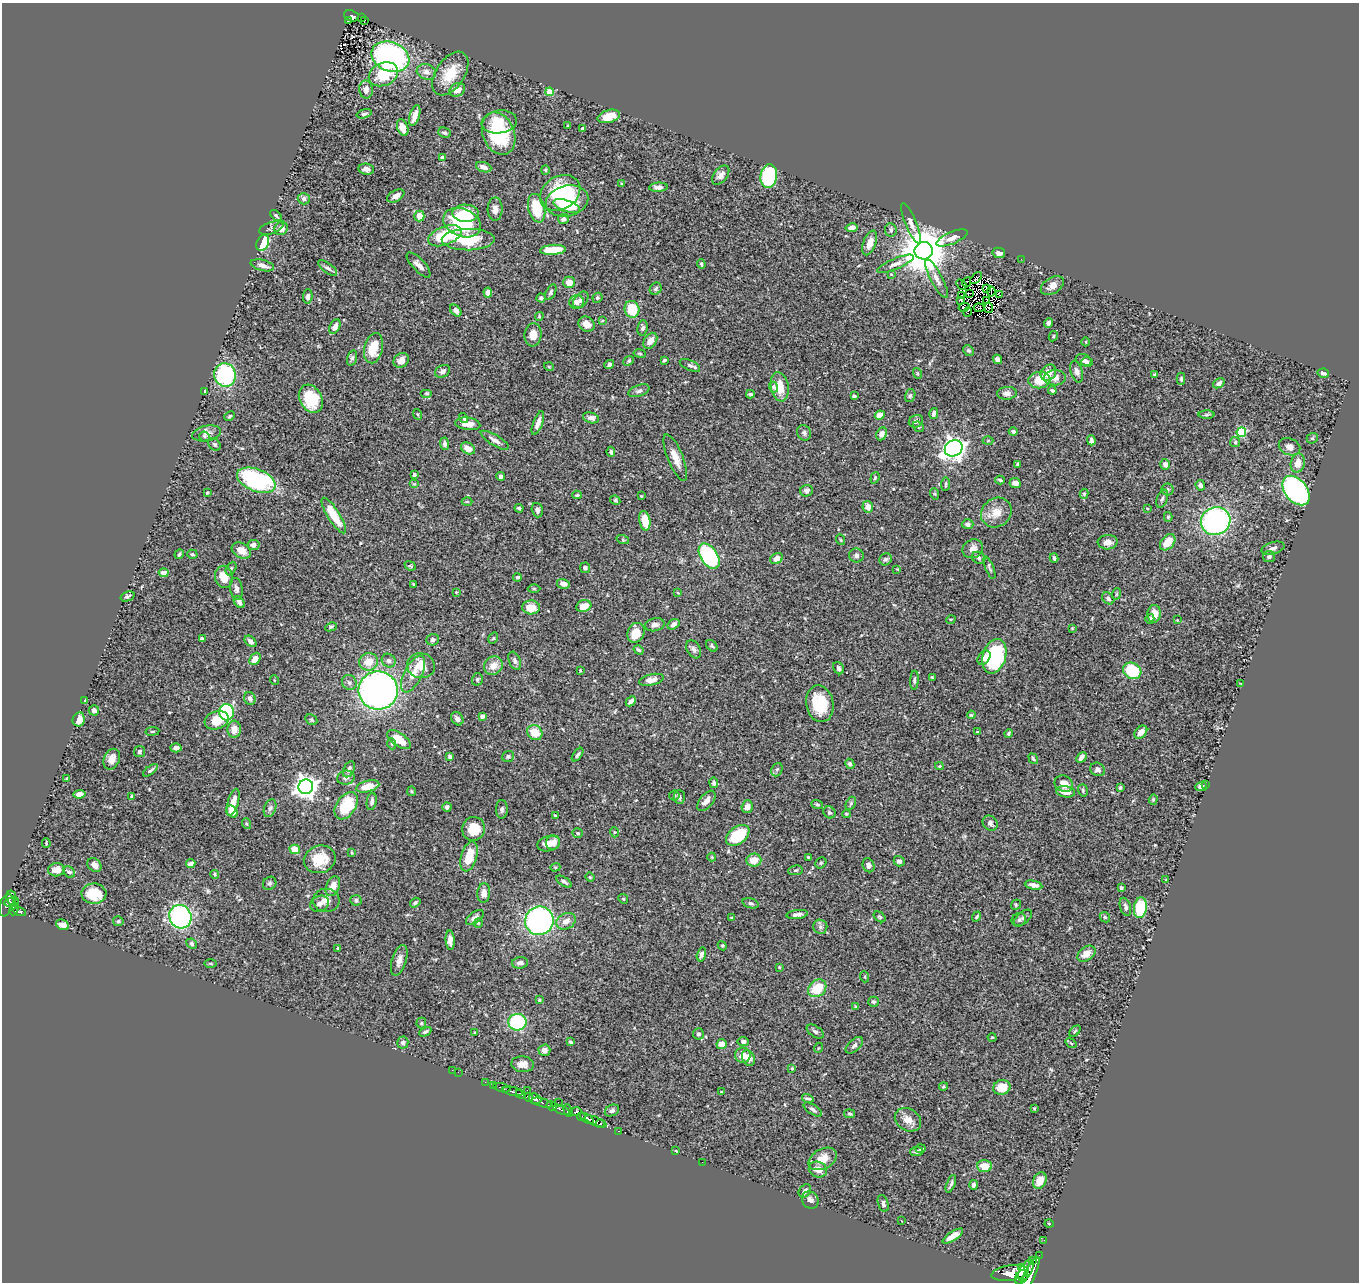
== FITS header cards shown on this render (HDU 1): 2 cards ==
NAXIS1  =                 1357
NAXIS2  =                 1280

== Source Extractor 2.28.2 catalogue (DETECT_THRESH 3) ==
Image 1357 x 1280 px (HDU 1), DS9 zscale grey, 1 PNG px = 1 image px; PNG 1361 x 1284 px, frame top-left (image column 1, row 1280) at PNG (2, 3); each listed source drawn as its Kron ellipse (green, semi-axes under 4 px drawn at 4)
Background 0.506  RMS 0.024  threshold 0.0718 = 3 sigma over >= 5 px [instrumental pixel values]
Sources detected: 486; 1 with non-positive FLUX_AUTO (blend fragments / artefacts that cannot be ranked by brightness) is neither listed nor drawn; the other 485 listed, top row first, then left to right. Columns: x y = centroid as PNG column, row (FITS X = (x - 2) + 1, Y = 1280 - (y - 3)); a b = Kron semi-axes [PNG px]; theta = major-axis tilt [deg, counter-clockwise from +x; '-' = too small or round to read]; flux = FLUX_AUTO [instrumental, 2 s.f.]
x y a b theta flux
352 16 8 5 -21 94
361 18 2 2 - 2.8
348 20 3 2 - 14
364 21 3 2 - 0.78
390 57 19 14 -22 330
426 72 10 7 -18 8.6
450 73 24 14 56 41
383 74 15 11 25 62
366 89 9 6 -86 9.5
457 90 8 6 31 14
549 92 4 4 - 42
364 114 8 4 15 3.9
415 116 11 5 72 12
609 116 11 6 15 25
499 122 18 11 9 28
568 126 3 3 - 1.7
403 128 9 5 -71 14
582 129 4 3 - 5.5
444 133 6 5 - 3.2
499 134 22 16 -67 98
442 157 4 3 - 4.3
484 167 8 5 -19 9
366 169 8 5 -7 7.1
545 170 5 4 - 1.9
721 175 11 6 51 8.2
769 176 11 8 83 150
622 184 4 3 - 1.4
658 187 9 4 5 6.8
560 193 21 16 30 84
396 196 9 5 30 8.3
304 199 6 5 - 6
567 201 21 15 14 92
567 206 14 5 -20 30
537 208 14 8 -76 55
495 209 11 7 89 8.8
465 213 13 8 -1 31
276 216 7 4 -44 2.8
419 216 5 5 - 17
563 219 5 5 - 4.1
462 223 19 14 -22 110
911 223 21 5 -68 8.9
271 228 12 6 18 4.8
281 228 7 6 - 11
852 228 6 4 10 8.3
891 230 7 6 - 4.4
445 236 17 9 20 65
952 238 17 6 23 9.2
468 240 26 11 1 69
263 243 8 6 64 55
870 243 13 6 70 14
553 250 13 5 4 40
924 251 9 8 - 7300
999 253 6 5 - 7.3
1021 259 2 2 - 42
701 264 5 3 - 2.3
896 264 20 5 23 9.1
262 265 12 5 -14 11
419 265 16 6 -47 8.7
328 268 11 5 -36 4.5
891 274 4 4 - 1.3
976 278 7 2 47 2.6
937 279 21 6 -62 11
569 282 6 6 - 16
967 282 5 2 - 0.57
961 285 6 2 -49 0.85
1052 286 13 8 32 10
986 288 3 2 - 1.4
656 289 6 5 - 3.7
991 291 5 2 - 1.4
551 292 8 4 63 3.1
488 293 5 4 - 6.7
970 293 3 2 - 1.2
999 294 3 2 - 1.4
308 296 7 4 86 5.6
962 296 3 2 - 1.7
541 298 4 4 - 5
597 298 5 4 - 2.7
581 300 9 6 51 6.5
961 300 3 3 - 0.81
987 301 4 2 - 1.2
576 302 7 6 - 11
964 307 6 3 12 1.4
979 308 5 2 - 0.61
989 308 5 3 - 1.9
632 309 8 7 - 49
456 311 7 4 -45 5.8
968 312 5 3 - 2.8
539 316 4 4 - 1.5
602 321 4 3 - 1.9
1048 323 5 4 - 4.8
586 324 8 7 - 12
335 327 8 5 63 9.2
642 328 8 5 83 4.4
533 335 11 8 84 14
1053 336 5 4 - 1.7
650 341 9 6 56 13
1086 342 4 3 - 1.3
373 348 15 9 78 40
968 351 6 5 - 3
640 353 6 3 -10 1.8
352 358 8 5 74 3.5
997 359 5 4 - 6.6
401 360 8 7 - 9.4
664 360 4 3 - 2.6
1083 360 8 5 -19 6.1
629 361 6 4 41 2.3
1087 362 6 4 4 4.3
609 364 5 4 - 3.8
690 365 11 5 -26 4.9
549 367 5 3 - 1.3
443 371 8 5 29 4.9
1077 372 11 6 -73 6.2
917 373 5 3 - 1.7
1048 373 9 7 49 18
1323 373 6 4 -10 5.2
1154 374 4 3 - 1.6
225 375 12 10 -74 150
1055 378 11 7 2 9.7
1181 379 6 4 -89 2.7
1039 380 11 8 7 30
1219 383 6 4 37 4.2
773 387 5 4 - 2.9
780 387 15 9 -80 24
205 391 3 2 - 2
639 391 11 5 20 5.1
1052 391 4 3 - 3
426 393 6 4 0 2.3
1007 393 10 6 4 7.3
750 394 4 3 - 2.8
854 396 4 3 - 2.9
910 396 7 5 74 3.3
311 399 15 11 -61 58
934 413 5 3 - 3.8
417 414 5 3 - 1.5
880 415 5 4 - 16
1206 415 8 4 1 2.5
230 416 5 3 - 2.2
464 418 5 3 - 2.3
591 418 8 5 -15 6.8
916 421 7 6 - 5.6
538 423 12 4 69 9.7
468 424 12 6 -7 17
918 427 6 5 - 2.2
1013 431 4 3 - 4.5
1241 432 5 4 - 99
207 433 14 7 11 9.1
804 433 8 6 -64 4.2
882 434 7 5 66 7.7
204 436 5 5 - 2.2
1312 438 6 5 - 2.3
495 440 16 5 -31 8.1
1091 440 5 3 - 5.9
988 441 5 3 - 1.6
1235 442 5 5 - 2.5
214 444 7 5 -44 3.2
445 444 6 4 -88 5.1
1290 447 11 8 -22 9.4
468 448 7 5 -29 17
954 448 9 8 - 1100
611 452 5 4 - 3.8
675 458 25 7 -68 20
1298 463 9 7 77 15
1017 464 3 2 - 1.8
1165 464 5 5 - 7.3
414 475 3 3 - 2.4
501 477 4 4 - 5.6
875 478 6 4 70 2
256 480 20 11 -21 180
1000 480 5 3 - 2.8
1015 483 6 5 - 7.1
414 484 5 4 - 1.8
946 484 7 3 85 2
1200 485 5 4 - 4.2
1167 489 6 6 - 3.4
807 491 6 5 - 3.7
1296 491 17 11 -50 240
207 493 3 3 - 1.8
935 494 6 3 -71 1.8
1084 494 5 4 - 2.4
577 495 5 3 - 2.1
641 496 4 3 - 1.5
1162 499 9 5 69 4.4
615 500 5 4 - 2.2
467 501 5 3 - 1.9
868 507 6 5 - 12
519 508 4 3 - 2.5
1147 508 3 3 - 1.7
537 510 7 5 -73 4.8
996 513 16 14 40 22
334 516 21 6 -58 38
1168 517 5 4 - 2
645 521 10 5 -79 30
1216 521 15 13 19 310
967 524 6 5 - 5.9
623 540 6 4 -19 2.4
841 540 5 3 - 1.6
1108 542 10 7 2 9.8
1168 542 9 6 48 25
253 545 6 5 - 6.3
1273 548 12 6 15 6.4
973 549 10 9 - 10
241 550 10 7 -30 15
179 554 5 3 - 2.7
192 554 5 4 - 2.6
856 555 7 7 - 4.4
709 556 14 8 -56 230
1269 556 6 5 - 4.2
777 558 7 5 29 11
979 558 7 5 -32 3.6
1054 558 5 3 - 2.7
885 559 6 5 - 3.5
410 566 6 4 -23 2.2
231 568 7 4 63 2.8
585 568 5 5 - 5.3
989 568 12 3 -68 3.1
897 569 4 4 - 1.3
164 573 5 4 - 8
224 577 11 9 -80 24
517 577 4 4 - 3.9
414 584 3 3 - 1.9
563 584 6 5 - 7.3
236 589 11 6 -80 5.8
534 589 6 4 0 2.1
456 592 4 3 - 1.3
678 593 4 2 - 1.2
1116 594 6 3 71 1.6
127 596 7 4 20 3.8
1108 598 7 5 -44 4.5
239 602 6 4 -52 5.9
584 606 8 5 19 18
531 607 9 7 2 24
1154 614 9 6 85 16
951 619 5 3 - 1.4
1150 619 5 4 - 3.7
1177 620 2 2 - 0.88
673 624 6 4 34 6.3
655 625 10 6 12 7.6
331 627 6 3 26 2.5
1072 628 4 3 - 1.4
636 633 10 8 64 23
493 638 6 4 57 2.1
202 639 4 3 - 7.3
433 640 6 5 - 4.4
250 641 7 4 -42 6.4
712 646 7 4 -47 2.5
694 649 10 6 -58 5.5
638 650 5 3 - 2.8
994 656 18 11 72 150
984 658 8 5 52 7.9
255 659 7 5 55 14
389 661 7 6 - 4.6
515 661 9 5 -69 4.7
368 662 9 8 - 23
421 666 14 12 -9 25
493 666 10 8 43 16
839 668 6 5 - 4.3
580 670 3 2 - 1.6
1132 671 9 7 -27 66
413 674 20 9 63 20
932 678 4 2 - 1.7
477 679 6 5 - 2.9
274 680 5 3 - 1.3
651 680 12 5 13 12
914 680 9 4 87 3.2
349 682 8 7 - 4.8
1241 684 3 2 - 1.1
378 690 19 19 - 620
250 698 6 5 - 6.1
85 701 4 3 - 3.1
631 701 6 3 46 6.2
820 704 18 13 -80 64
94 710 5 5 - 5.9
226 712 8 7 - 160
971 715 4 3 - 1.7
482 716 4 4 - 5.1
79 719 7 6 - 17
457 719 7 5 -56 6.6
217 720 12 9 19 28
311 720 6 4 -30 2.6
234 729 8 7 - 15
152 731 7 3 8 1.8
977 732 3 3 - 1.4
1141 732 7 5 45 12
535 733 8 7 - 26
1008 733 4 3 - 2.1
399 740 13 6 -35 28
392 744 5 3 - 1.8
176 748 5 4 - 6.2
139 751 6 5 - 4
578 755 8 4 53 3.5
508 756 6 5 - 2.8
450 757 4 4 - 3.5
1081 757 6 3 47 5.3
112 759 11 8 67 13
1033 759 6 3 -53 2.3
850 764 5 4 - 3.2
939 766 4 4 - 1.6
349 769 8 5 64 5.8
1098 769 7 6 - 5.5
150 770 8 3 37 3.4
777 770 7 5 67 3.4
346 778 9 7 13 5.4
67 779 4 3 - 2.1
714 783 5 4 - 5
1064 784 9 8 - 14
1206 785 3 2 - 2
368 786 12 5 15 21
306 787 7 7 - 1200
1120 787 4 3 - 3
1201 787 6 4 1 11
1083 790 6 4 -73 2.5
411 791 5 4 - 1.9
1065 792 9 5 -9 14
80 794 6 4 8 7.9
674 795 5 5 - 2.6
132 796 4 3 - 2.9
679 797 7 5 -88 4
1153 799 5 4 - 2.1
372 801 9 5 81 5
706 801 12 6 51 9.8
233 802 14 5 74 17
851 803 7 4 61 2.5
817 804 6 4 -22 2.3
346 806 15 9 56 69
747 806 6 5 - 11
447 807 4 4 - 5.4
270 808 9 5 69 4.9
502 809 9 6 90 4.3
232 811 7 5 -50 13
829 812 6 5 - 2.9
846 814 4 3 - 1.8
555 816 3 2 - 1.6
990 823 8 7 - 5.4
247 824 5 3 - 1.7
473 829 12 11 - 34
614 832 5 3 - 1.5
578 833 5 4 - 3.3
738 835 13 8 37 79
553 842 7 7 - 10
46 843 4 2 - 1.6
549 844 11 7 14 16
295 849 5 4 - 25
352 853 3 2 - 1.7
469 856 15 7 74 39
712 857 4 4 - 1.6
808 857 4 3 - 1.5
320 859 16 13 17 38
754 860 7 6 - 19
899 861 5 5 - 6.1
821 863 6 5 - 2
191 864 4 4 - 10
94 865 8 6 -43 8.4
869 865 7 5 -67 5.8
555 867 5 4 - 1.9
56 870 8 6 6 13
796 870 7 5 6 2.6
69 872 6 5 - 4.3
215 874 4 3 - 2
590 877 4 4 - 1.6
1166 879 3 2 - 0.99
564 882 9 4 -32 4.3
270 883 7 6 - 3.5
1034 885 9 4 -12 7.1
333 886 10 6 67 17
1121 888 3 3 - 2.2
484 893 10 6 84 11
94 894 12 10 -1 44
11 898 7 5 -79 210
623 899 5 4 - 1.8
326 900 13 11 -4 12
356 900 6 5 - 3.6
12 902 7 4 7 240
415 903 5 4 - 3.2
751 903 8 5 -17 3.1
320 904 9 7 25 6.6
6 905 11 6 70 350
1016 905 5 4 - 2
1125 907 9 5 -72 4.6
1140 908 10 6 82 79
14 909 6 3 65 53
20 912 6 3 -12 110
797 914 11 4 6 6.5
977 916 5 3 - 2.9
180 917 12 11 - 290
880 917 6 4 -39 2.3
1105 917 6 4 -45 2.4
475 918 10 5 37 6.3
732 918 4 3 - 1.3
1023 918 11 5 38 4.5
1019 920 7 6 - 4.2
118 921 5 5 - 3
539 921 14 14 - 380
566 921 10 8 27 13
478 923 5 4 - 2
63 925 7 5 -24 12
820 927 7 7 - 4.6
450 940 10 4 -86 9.6
192 944 5 4 - 3.4
722 946 5 4 - 1.8
338 948 3 3 - 1.5
701 954 7 4 76 5.2
1086 954 10 6 36 16
399 960 16 7 72 11
210 963 6 3 -1 2.1
520 963 8 5 4 7.5
779 967 4 4 - 1.5
865 977 5 3 - 1.3
817 988 10 8 40 40
539 1000 3 3 - 1.6
874 1002 5 5 - 3.3
856 1007 4 3 - 1.9
517 1022 9 8 - 130
421 1023 5 5 - 2
1075 1031 7 4 45 2.4
425 1032 6 3 27 3.1
475 1032 3 3 - 1.5
815 1032 9 5 -33 4.5
698 1034 5 5 - 3.7
992 1037 4 3 - 1.2
743 1041 5 4 - 5
403 1042 6 5 - 6.7
571 1042 4 3 - 2.6
1071 1043 6 3 -37 1.6
721 1044 5 5 - 13
854 1045 10 5 44 5
818 1048 5 3 - 1.4
544 1050 6 5 - 9.5
743 1055 8 7 - 13
748 1058 8 6 -65 11
523 1064 11 8 -5 10
792 1068 4 4 - 1.7
452 1070 2 2 - 3.5
458 1072 2 2 - 3.8
485 1082 2 2 - 14
493 1085 3 2 - 35
943 1086 4 4 - 1.9
1002 1087 9 7 14 26
502 1088 9 2 -16 71
527 1090 2 2 - 34
513 1091 10 4 -14 520
721 1092 4 2 - 1.1
521 1094 5 3 - 340
529 1097 4 3 - 180
808 1098 6 3 -15 3.7
535 1099 6 5 - 920
558 1102 2 2 - 23
542 1103 11 3 -15 260
551 1106 5 4 - 270
1034 1108 4 3 - 1.6
813 1109 10 4 -33 4.6
561 1110 9 3 -21 240
568 1110 6 3 -71 110
612 1110 7 5 26 4.8
575 1112 6 4 12 200
849 1114 5 4 - 2.5
581 1117 4 3 - 180
587 1118 8 4 -33 370
908 1120 14 11 -32 15
596 1121 12 4 -22 480
600 1124 4 3 - 140
618 1131 3 2 - 14
920 1149 5 4 - 2.1
676 1151 3 2 - 1.6
917 1151 7 4 9 4.6
823 1159 15 10 29 24
702 1162 2 2 - 65
984 1166 7 6 - 19
818 1169 9 7 -23 12
1040 1181 9 6 65 19
951 1184 9 3 68 3.6
973 1185 5 4 - 4.2
805 1191 7 5 52 6
810 1200 9 8 - 8.3
883 1203 9 5 -74 5.3
902 1221 3 2 - 0.95
1049 1224 4 3 - 1.2
953 1236 12 4 33 15
1044 1240 2 2 - 3.2
1039 1255 2 2 - 5.5
1033 1260 3 2 - 130
1021 1267 4 3 - 270
1026 1270 12 6 60 1600
1010 1273 19 7 8 2700
1030 1274 19 5 65 2400
1021 1277 8 5 53 1100
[1 non-positive-flux detection neither listed nor drawn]